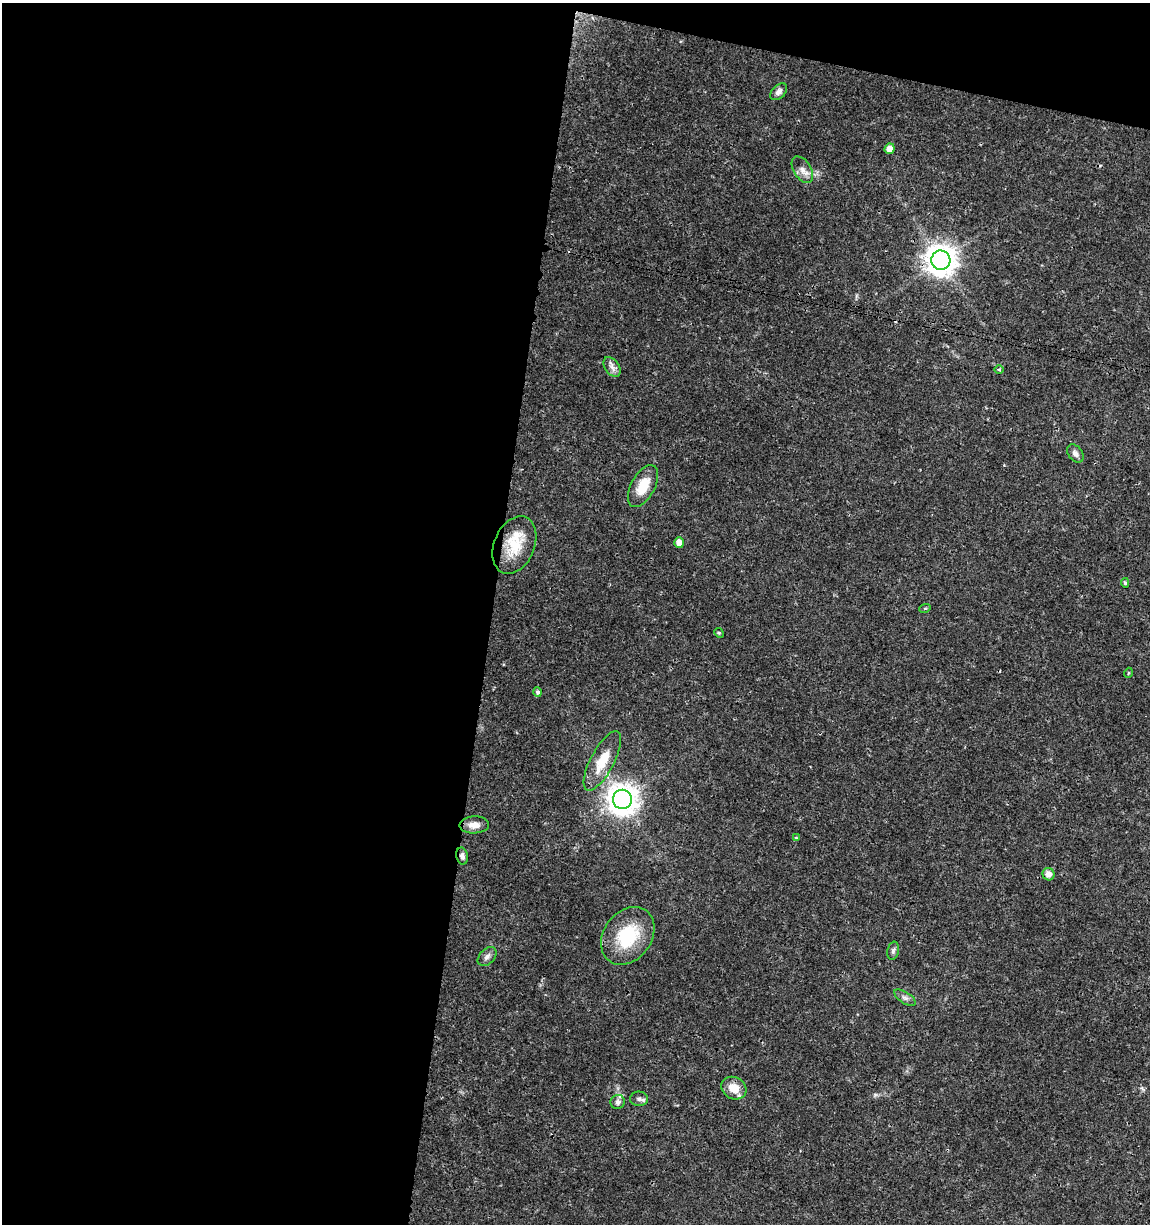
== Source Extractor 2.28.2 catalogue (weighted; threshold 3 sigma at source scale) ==
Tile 1 of 4 x 4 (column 1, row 1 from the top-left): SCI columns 226-1373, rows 3675-4896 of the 5104 x 4898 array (HDU 1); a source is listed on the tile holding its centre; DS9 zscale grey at full resolution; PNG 1152 x 1226 px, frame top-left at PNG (2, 3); each listed source drawn as its Kron ellipse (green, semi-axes under 4 px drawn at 4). Shown black and unused: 46% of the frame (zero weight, under 3 of 4 exposures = <1% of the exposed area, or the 3 px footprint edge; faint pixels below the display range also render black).
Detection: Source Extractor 2.28.2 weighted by HDU 2 'WHT'; one run over the whole footprint, this tile lists its part. Background 0.0189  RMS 0.0018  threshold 0.00796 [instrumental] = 3 sigma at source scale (4.5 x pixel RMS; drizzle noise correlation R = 1.50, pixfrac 1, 0.0396/0.0396 arcsec/px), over >= 5 px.
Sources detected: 31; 3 inside a brighter listed object's ellipse — not listed separately; the other 28 listed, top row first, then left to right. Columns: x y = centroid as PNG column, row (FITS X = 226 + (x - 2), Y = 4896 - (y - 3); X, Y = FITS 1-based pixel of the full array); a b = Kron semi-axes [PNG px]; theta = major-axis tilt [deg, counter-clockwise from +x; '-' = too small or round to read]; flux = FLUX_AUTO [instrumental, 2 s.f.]
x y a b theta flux
779 92 10 6 44 0.75
890 149 5 5 - 1.4
802 170 14 8 -57 1.3
941 260 9 9 - 260
612 367 11 7 -56 0.88
999 370 5 3 - 0.19
1075 453 10 7 -52 0.74
643 486 23 12 61 3.8
679 542 5 5 - 1.3
514 545 30 20 67 5.8
1125 583 5 4 - 0.29
925 608 6 3 18 0.19
719 633 5 4 - 0.19
1128 673 5 3 - 0.15
538 692 4 4 - 0.44
602 761 33 11 62 4.6
622 799 9 9 - 250
474 825 15 8 2 1.6
796 838 4 3 - 0.27
462 856 8 5 -78 0.65
1048 874 6 6 - 1.1
628 936 31 24 53 9.9
893 951 9 5 80 0.48
487 956 11 7 46 0.76
905 998 12 5 -33 0.65
734 1088 13 10 -28 2.4
639 1099 9 7 -3 0.63
618 1102 7 7 - 0.83
Overlapping masked pixels (flux is a lower limit): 1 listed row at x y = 462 856